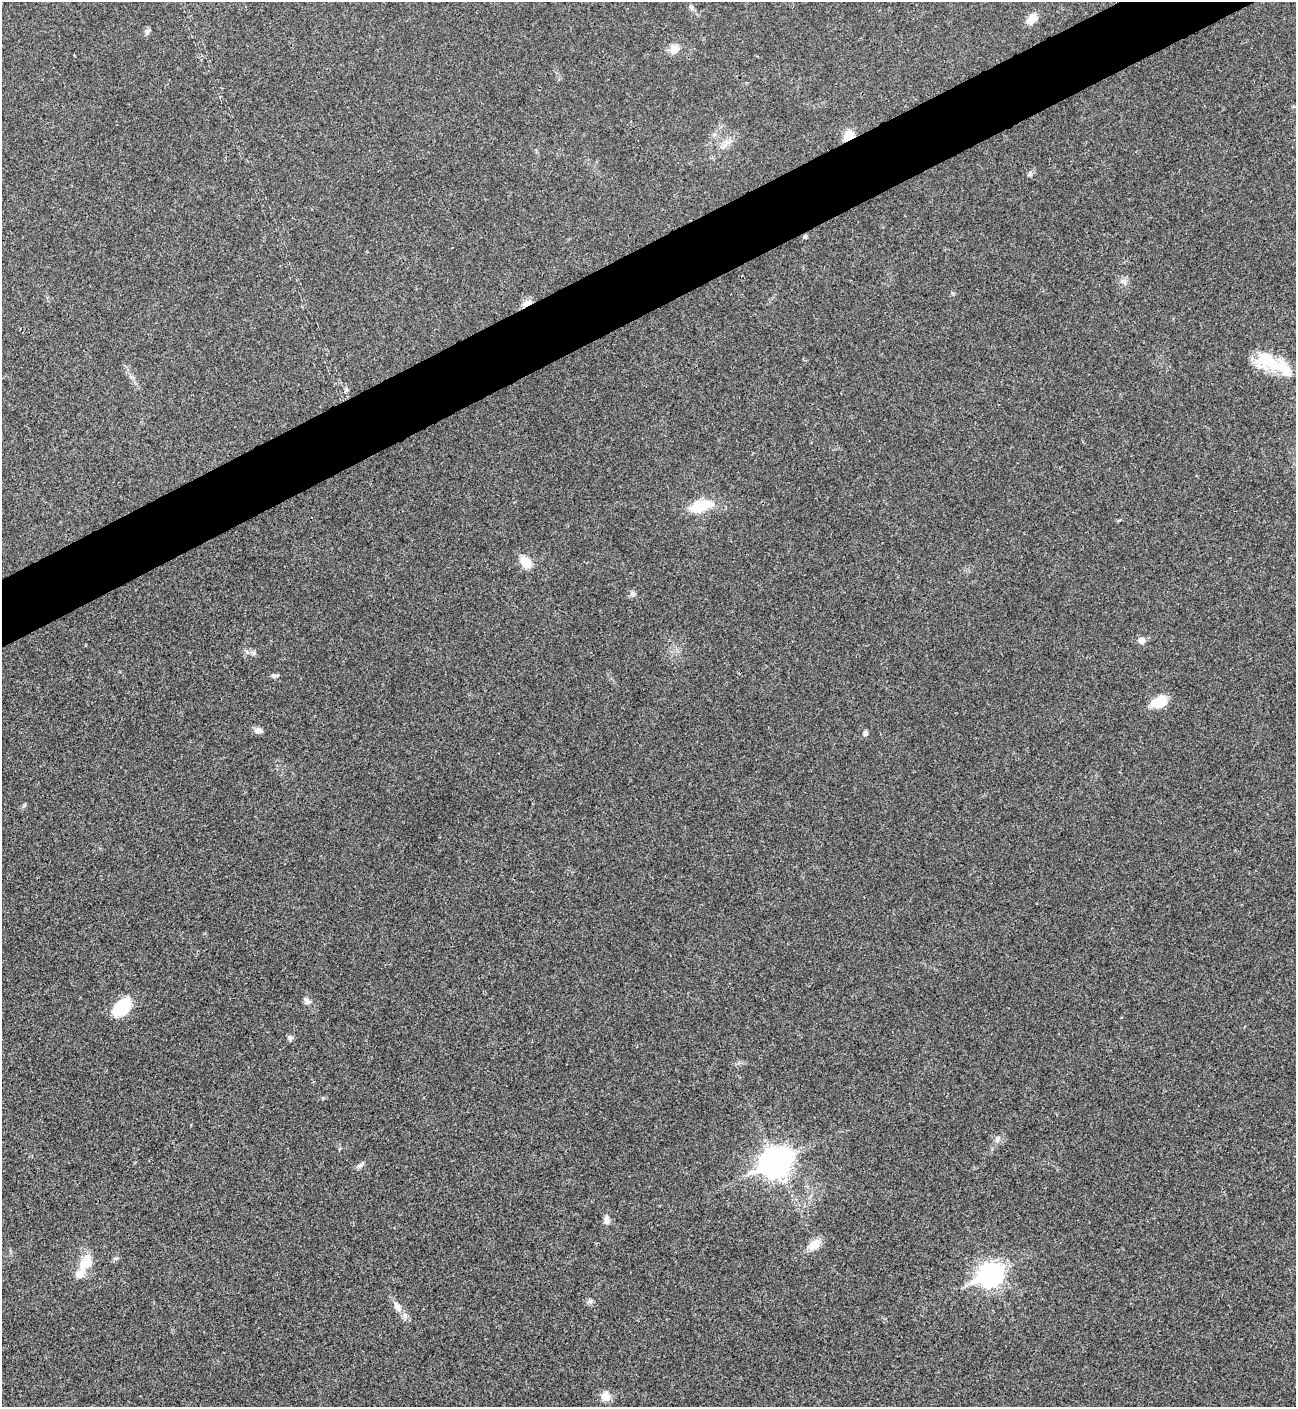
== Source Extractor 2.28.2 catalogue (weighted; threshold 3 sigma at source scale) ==
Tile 10 of 4 x 4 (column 2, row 3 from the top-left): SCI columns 1582-2875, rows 1412-2816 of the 5621 x 5633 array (HDU 1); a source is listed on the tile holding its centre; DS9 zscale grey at full resolution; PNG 1298 x 1409 px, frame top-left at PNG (2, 2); no overlay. Shown black and unused: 4% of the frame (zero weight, under 3 of 4 exposures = <1% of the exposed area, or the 3 px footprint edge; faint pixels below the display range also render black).
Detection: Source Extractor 2.28.2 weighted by HDU 2 'WHT'; one run over the whole footprint, this tile lists its part. Background 0.0209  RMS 0.0041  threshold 0.0185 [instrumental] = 3 sigma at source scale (4.5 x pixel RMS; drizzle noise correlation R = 1.50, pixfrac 1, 0.05/0.05 arcsec/px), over >= 5 px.
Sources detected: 35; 1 inside a brighter listed object's ellipse — not listed separately; the other 34 listed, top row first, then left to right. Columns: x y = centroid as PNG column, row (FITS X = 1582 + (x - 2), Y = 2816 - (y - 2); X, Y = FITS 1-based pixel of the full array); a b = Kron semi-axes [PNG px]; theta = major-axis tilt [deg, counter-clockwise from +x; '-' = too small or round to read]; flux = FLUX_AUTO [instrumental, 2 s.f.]
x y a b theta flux
692 8 7 4 -89 0.81
1032 19 14 10 50 3.9
147 31 8 7 - 1.1
674 49 13 11 19 3.6
848 136 11 9 44 6.6
728 142 13 5 23 2.1
1030 174 6 6 - 0.76
805 236 6 4 -78 0.65
1123 281 13 4 -49 1.3
526 303 16 6 28 2.7
1271 363 37 19 -19 17
346 390 9 5 69 0.9
701 506 25 11 18 15
525 562 15 10 -43 6.8
633 594 7 7 - 1.1
1141 640 6 6 - 3.7
253 653 7 6 - 1
274 676 9 5 5 0.99
1160 702 18 12 27 8.4
259 730 9 6 -3 2.1
865 733 7 6 - 0.95
307 1001 10 7 -47 1.8
122 1007 23 14 44 15
290 1038 7 6 - 0.99
997 1139 9 6 79 1.4
776 1162 12 9 28 530
360 1165 11 5 38 1.2
607 1220 11 7 -87 2.1
814 1245 17 11 43 4.6
86 1262 20 12 59 8.9
990 1275 11 8 25 250
590 1301 8 7 - 1.2
397 1306 19 8 -59 3.3
605 1396 11 10 - 4.1
Overlapping masked pixels (flux is a lower limit): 3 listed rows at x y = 848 136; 805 236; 526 303